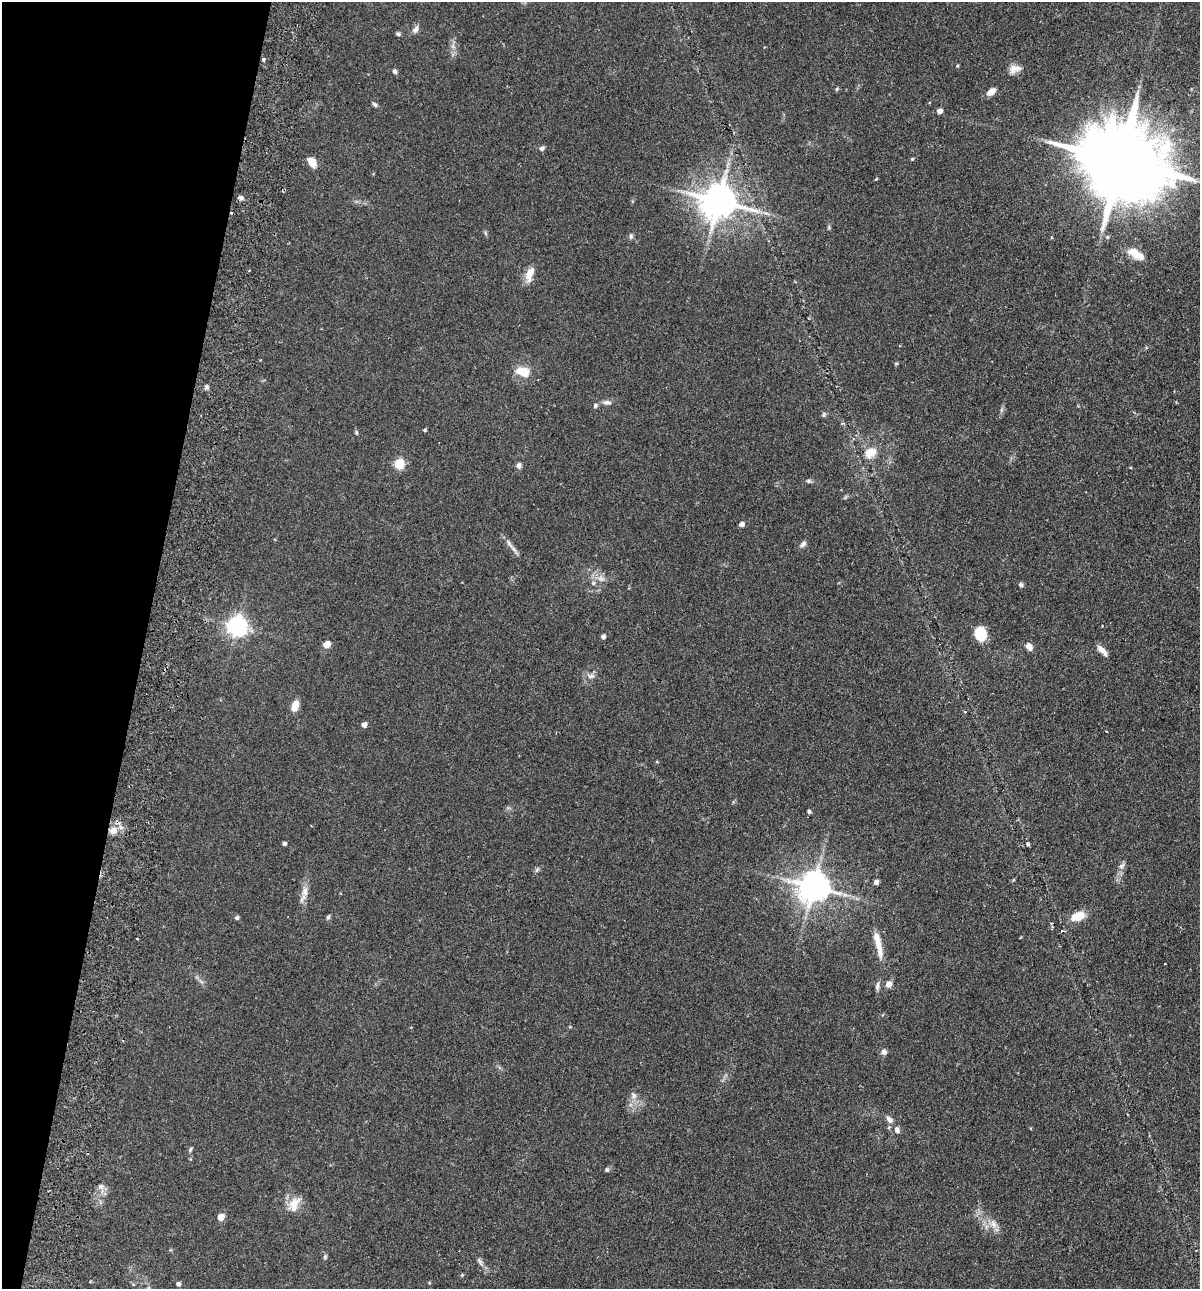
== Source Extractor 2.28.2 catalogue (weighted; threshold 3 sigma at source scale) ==
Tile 9 of 4 x 4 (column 1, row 3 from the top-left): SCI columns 307-1504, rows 1306-2592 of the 5280 x 5184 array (HDU 1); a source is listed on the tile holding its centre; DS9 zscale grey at full resolution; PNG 1202 x 1291 px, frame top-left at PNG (2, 2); no overlay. Shown black and unused: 12% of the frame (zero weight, under 2 of 3 exposures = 3% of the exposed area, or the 3 px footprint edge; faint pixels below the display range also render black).
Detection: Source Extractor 2.28.2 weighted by HDU 2 'WHT'; one run over the whole footprint, this tile lists its part. Background 0.0824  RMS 0.0058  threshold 0.0261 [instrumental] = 3 sigma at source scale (4.5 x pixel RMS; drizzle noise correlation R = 1.50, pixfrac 1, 0.05/0.05 arcsec/px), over >= 5 px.
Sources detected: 86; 4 cosmic-ray / hot-pixel residue — not listed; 2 inside a brighter listed object's ellipse — not listed separately; the other 80 listed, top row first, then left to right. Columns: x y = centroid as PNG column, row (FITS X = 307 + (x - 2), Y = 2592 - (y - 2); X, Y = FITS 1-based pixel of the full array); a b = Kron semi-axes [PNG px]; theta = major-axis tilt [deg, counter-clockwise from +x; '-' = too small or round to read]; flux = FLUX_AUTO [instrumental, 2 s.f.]
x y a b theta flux
415 29 11 6 53 2.3
398 34 6 4 -1 1.1
453 46 7 4 72 1.4
263 60 4 4 - 1.4
957 66 4 3 - 0.56
1015 69 16 10 20 4.4
395 71 5 5 - 1.7
837 89 5 4 - 0.75
991 92 12 7 35 3.5
375 105 6 4 -35 1.2
940 111 5 4 - 4.5
542 148 7 5 28 1.4
912 159 4 4 - 0.63
1121 161 27 18 -19 9900
312 162 8 6 -55 8.4
876 179 4 4 - 0.47
719 201 10 10 - 1500
829 228 6 4 -80 0.75
485 233 7 4 -71 0.8
631 236 8 5 89 1.2
1135 254 23 10 -32 8
249 271 3 2 - 0.44
530 274 20 9 73 6.1
523 372 15 9 -16 11
207 387 6 5 - 1.2
607 402 13 5 -2 2.2
595 405 6 6 - 1.2
824 415 7 6 - 1.1
425 430 4 3 - 0.78
356 432 6 5 - 0.76
871 452 16 12 37 8.4
399 464 5 5 - 37
519 465 7 6 - 1.9
808 481 7 5 1 1.1
741 524 4 4 - 3.3
509 544 16 5 -57 2.9
803 544 9 6 45 1.8
601 579 9 8 - 3.2
593 583 6 5 - 1.1
1021 585 6 6 - 1.1
237 626 7 7 - 320
980 634 13 11 -78 15
603 637 4 4 - 2.3
327 645 5 5 - 12
1029 646 9 6 -56 3.4
1102 650 17 6 -46 3.3
591 676 10 6 1 2.2
295 706 12 7 72 5.9
364 725 4 4 - 4
809 811 5 4 - 0.95
113 831 11 10 - 5.4
284 844 4 3 - 1.6
1027 844 5 4 - 0.95
1121 866 10 7 53 2.2
537 870 8 5 54 1.1
876 882 4 4 - 2.6
813 887 9 9 - 1100
305 892 19 9 85 4.9
1078 916 14 8 20 11
328 917 7 5 70 1
237 918 5 4 - 1.3
137 938 3 2 - 0.8
878 945 24 8 -78 6.7
889 984 7 7 - 3.2
877 986 11 6 87 1.9
884 1052 8 7 - 1.8
633 1096 9 8 - 2.5
889 1119 10 7 -53 2.7
897 1130 9 7 -70 2.2
190 1149 7 4 60 0.87
607 1170 6 5 - 0.94
101 1187 10 8 30 2.5
294 1204 22 13 63 8
221 1217 5 4 - 9.1
993 1224 13 9 -64 4.5
325 1257 7 5 81 0.97
480 1261 15 4 -59 2
462 1275 4 4 - 0.55
90 1282 5 3 - 0.43
178 1284 4 4 - 1.9